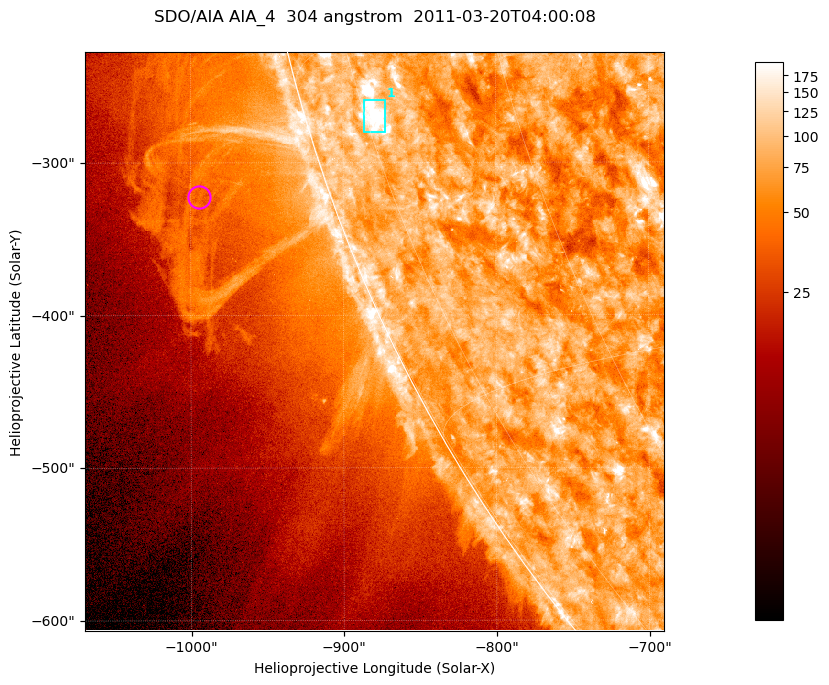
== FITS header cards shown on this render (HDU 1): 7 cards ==
TELESCOP= 'SDO/AIA '           / For AIA: SDO/AIA
INSTRUME= 'AIA_4   '           / For AIA: AIA_ATA1, AIA_ATA2, AIA_ATA3 or AIA_AT
WAVELNTH=                  304 / [angstrom] Wavelength
WAVEUNIT= 'angstrom'           / Wavelength unit: angstrom
DATE-OBS= '2011-03-20T04:00:08.124' / [ISO] Date when observation started; ISO 8
CTYPE1  = 'HPLN-TAN'           / CTYPE1; Typically HPLN
CTYPE2  = 'HPLT-TAN'           / CTYPE2; Typically HPLT

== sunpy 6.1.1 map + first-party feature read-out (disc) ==
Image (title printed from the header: SDO/AIA AIA_4  304 angstrom  2011-03-20T04:00:08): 632 x 632 px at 0.6 arcsec/px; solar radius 964 arcsec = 1606 px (partial field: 2.2% of the solar disc is inside the frame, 45% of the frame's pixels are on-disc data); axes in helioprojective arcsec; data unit not stated in the header (colour bar unlabelled)
Orientation: roll -0.132 deg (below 1 deg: not rotated)
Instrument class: DISC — disc imager (sunpy class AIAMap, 304 A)
Bright regions (active regions / flare kernels): reference = the on-disc median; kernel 5 px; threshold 5 sigma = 118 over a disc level ~76.4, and >= 1.15x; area >= 399 px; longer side >= 8 px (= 4.8 arcsec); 1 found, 1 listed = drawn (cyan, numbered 1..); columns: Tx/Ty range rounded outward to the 2 arcsec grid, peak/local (2 s.f.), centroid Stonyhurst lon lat
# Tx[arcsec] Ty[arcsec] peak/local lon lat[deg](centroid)
1 -888..-872 -280..-258 4.3 -74 -18
Off-limb structures (1.02-1.3 R_sun): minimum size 199 px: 5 found; the strongest spans PA ~105..115 deg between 1.02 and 1.13 R_sun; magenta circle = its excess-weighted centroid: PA ~110 deg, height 1.08 R_sun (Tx ~-994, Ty ~-322 arcsec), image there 1.6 x the reference